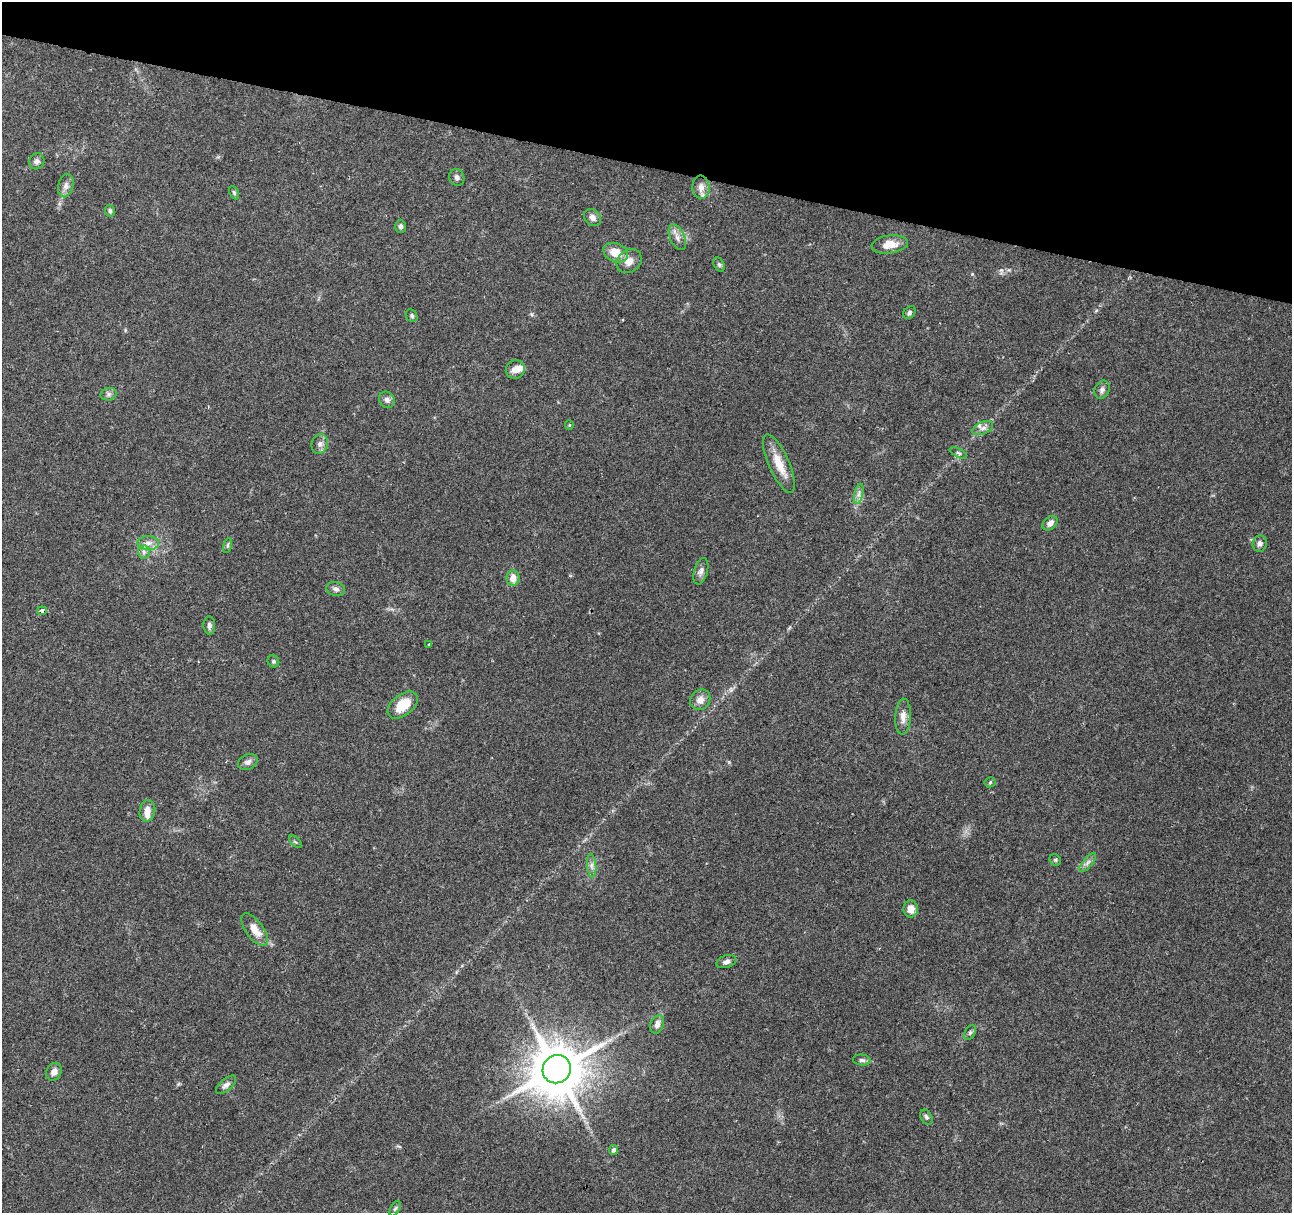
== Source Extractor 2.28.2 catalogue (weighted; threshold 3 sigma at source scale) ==
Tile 2 of 4 x 4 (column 2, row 1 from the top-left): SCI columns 1291-2580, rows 3848-5058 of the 5161 x 5336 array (HDU 1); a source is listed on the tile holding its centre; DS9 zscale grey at full resolution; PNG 1294 x 1215 px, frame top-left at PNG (2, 2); each listed source drawn as its Kron ellipse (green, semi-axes under 4 px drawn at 4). Shown black and unused: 14% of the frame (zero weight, under 2 of 3 exposures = <1% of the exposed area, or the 3 px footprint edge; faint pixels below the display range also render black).
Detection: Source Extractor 2.28.2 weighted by HDU 2 'WHT'; one run over the whole footprint, this tile lists its part. Background 0.0679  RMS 0.007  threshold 0.0317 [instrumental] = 3 sigma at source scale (4.5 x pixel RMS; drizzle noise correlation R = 1.50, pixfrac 1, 0.0396/0.0396 arcsec/px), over >= 5 px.
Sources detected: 63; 4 inside a brighter listed object's ellipse — not listed separately; the other 59 listed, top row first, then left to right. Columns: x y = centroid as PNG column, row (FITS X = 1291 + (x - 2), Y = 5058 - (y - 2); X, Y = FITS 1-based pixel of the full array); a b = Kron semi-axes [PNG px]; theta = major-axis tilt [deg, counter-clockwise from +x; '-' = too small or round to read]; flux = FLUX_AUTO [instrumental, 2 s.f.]
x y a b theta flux
37 161 8 7 - 2.6
457 177 8 7 - 2.4
66 186 12 7 77 3.3
701 187 11 8 -84 4.6
234 193 7 4 -63 1.2
110 211 6 5 - 1.8
593 218 9 7 -47 3.3
401 226 6 5 - 2
677 237 13 7 -66 4.1
890 244 18 9 7 9.4
616 253 13 9 -23 11
629 261 13 11 39 6
719 264 7 5 -63 1.4
909 313 7 5 48 1.5
412 316 7 5 -56 1.2
515 369 9 9 - 5.1
1102 390 9 7 66 2.6
109 394 8 6 16 2
387 400 8 7 - 2.7
569 425 5 4 - 0.81
983 428 11 6 23 3
320 444 10 8 74 3.1
958 453 9 4 -27 1.4
779 464 31 10 -66 13
859 494 10 4 77 2.4
1050 523 8 6 41 3.6
148 543 10 7 -1 4
1260 544 8 7 - 2.7
227 545 8 3 71 1.1
144 552 6 6 - 1.9
701 571 14 6 75 3.2
513 578 8 6 89 6.6
336 589 9 7 -16 2.4
42 611 4 3 - 3.8
209 625 9 6 -87 2.3
429 644 3 2 - 0.66
273 661 6 5 - 1.4
700 700 11 9 49 5.1
403 705 17 10 38 17
903 716 18 8 87 5.6
248 762 10 7 26 2.9
990 782 5 5 - 0.91
147 811 11 8 78 4.9
295 842 8 3 -44 0.9
1055 860 6 5 - 1.1
1088 862 12 5 50 2.5
592 866 12 4 -85 2.6
911 909 8 7 - 6.4
255 930 19 8 -54 9.4
726 961 10 6 18 2.8
657 1024 9 6 71 3.6
970 1032 8 5 63 1.4
862 1060 9 5 -6 1.9
557 1069 14 14 - 3800
54 1072 9 7 59 4.1
226 1085 12 6 41 2.8
926 1117 8 5 -61 1.6
613 1150 5 4 - 2.3
395 1209 8 4 62 1.2
Overlapping masked pixels (flux is a lower limit): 1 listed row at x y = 42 611